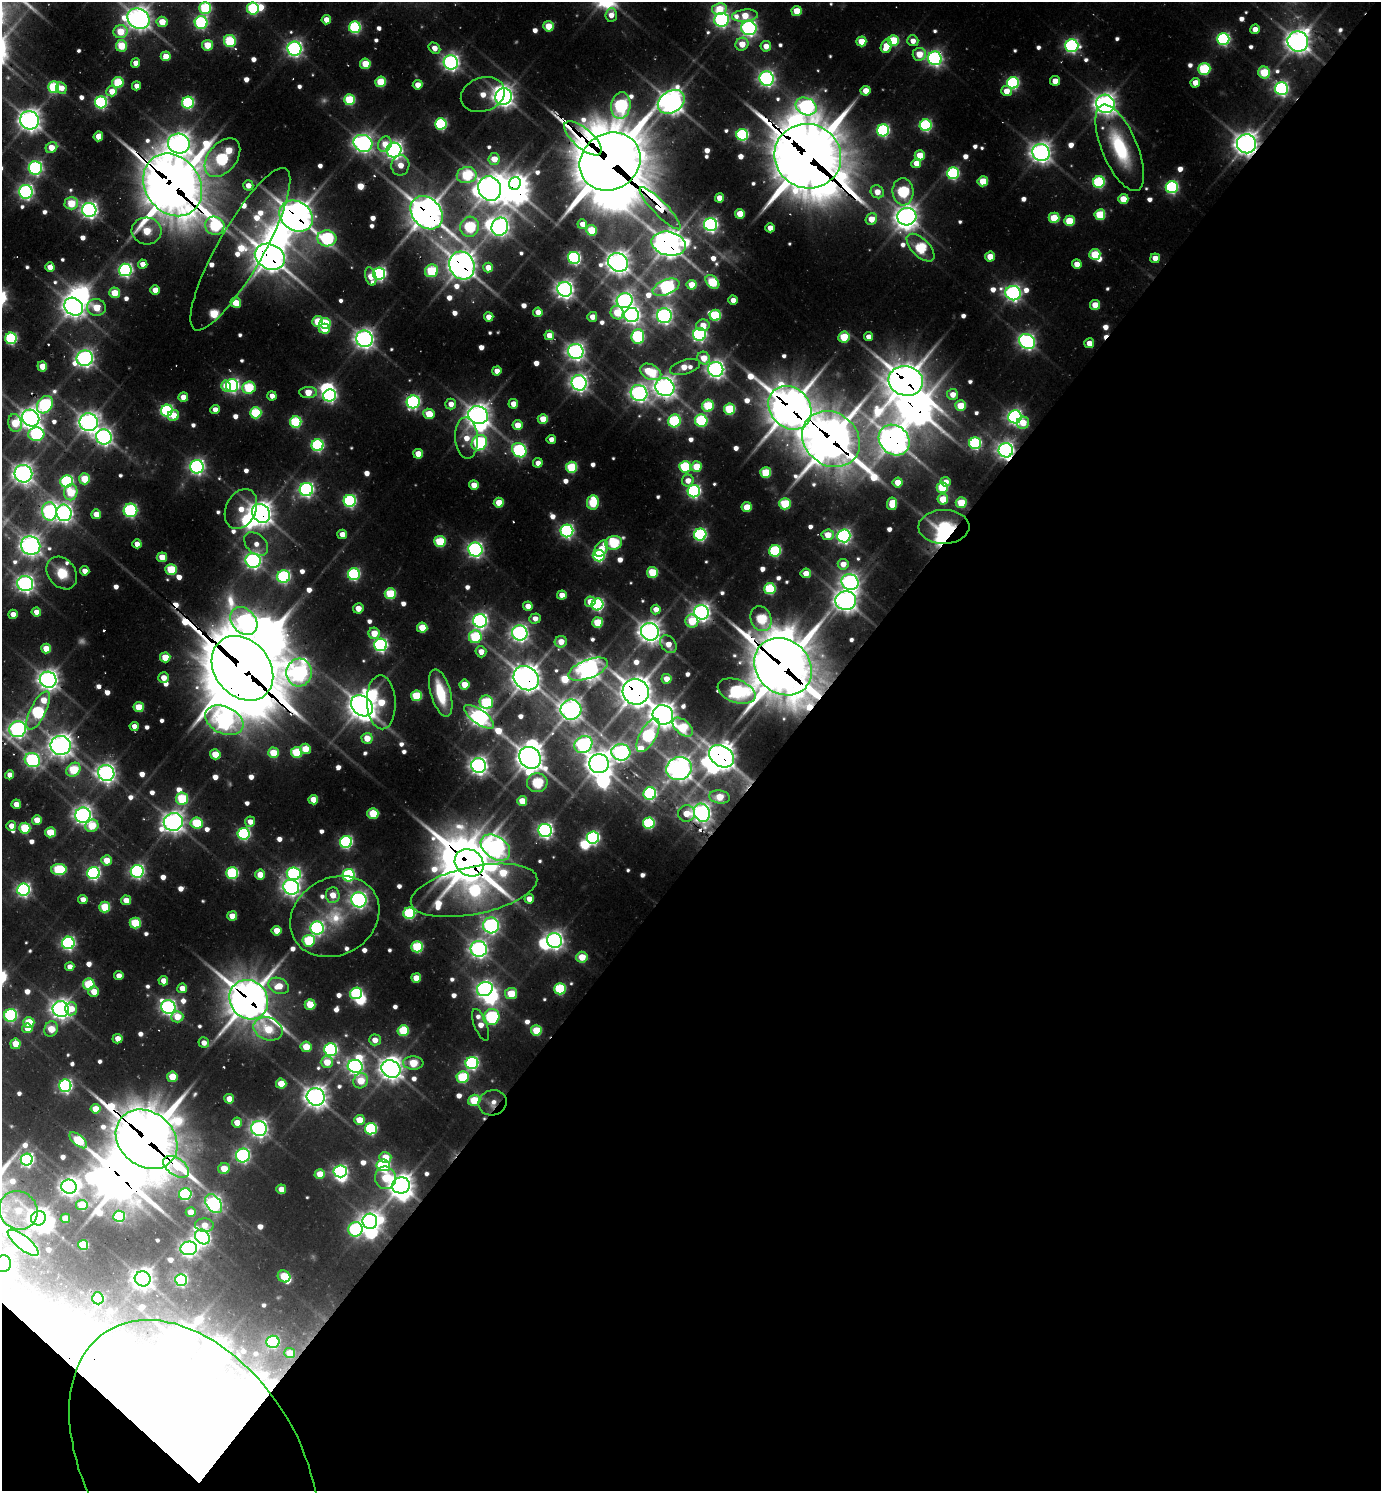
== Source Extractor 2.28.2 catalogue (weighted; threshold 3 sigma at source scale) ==
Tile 15 of 4 x 4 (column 3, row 4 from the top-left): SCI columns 3060-4438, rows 70-1558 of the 6039 x 6026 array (HDU 1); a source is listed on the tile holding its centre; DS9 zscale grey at full resolution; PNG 1383 x 1493 px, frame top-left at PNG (2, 2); each listed source drawn as its Kron ellipse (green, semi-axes under 4 px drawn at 4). Shown black and unused: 44% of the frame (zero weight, under 2 of 3 exposures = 4% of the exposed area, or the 3 px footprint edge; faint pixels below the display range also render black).
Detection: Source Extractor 2.28.2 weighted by HDU 2 'WHT'; one run over the whole footprint, this tile lists its part. Background 0.101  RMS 0.01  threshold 0.046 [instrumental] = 3 sigma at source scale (4.5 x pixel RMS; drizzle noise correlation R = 1.50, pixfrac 1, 0.05/0.05 arcsec/px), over >= 5 px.
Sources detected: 816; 24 too faint to see at this stretch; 60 inside a brighter object's white glare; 7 cosmic-ray / hot-pixel residue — neither listed nor drawn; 9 inside a brighter listed object's ellipse — not listed separately; of the other 716, all 500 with FLUX_AUTO >= 16.2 (the completeness limit of this list) listed and drawn (216 fainter detections not listed), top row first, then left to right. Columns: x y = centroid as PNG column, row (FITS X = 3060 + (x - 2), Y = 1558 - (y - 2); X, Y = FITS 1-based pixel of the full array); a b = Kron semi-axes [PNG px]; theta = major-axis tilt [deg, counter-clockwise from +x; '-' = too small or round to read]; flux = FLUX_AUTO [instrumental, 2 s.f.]
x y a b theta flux
205 8 6 6 - 200
253 8 6 6 - 180
719 9 7 5 11 57
797 11 5 5 - 47
611 15 7 6 - 20
745 16 13 6 5 52
138 19 11 9 -31 1500
326 20 5 4 - 26
721 20 7 7 - 540
162 22 5 5 - 47
201 23 6 6 - 310
548 26 5 5 - 54
355 27 6 6 - 250
749 28 7 7 - 670
1255 29 5 4 - 22
120 32 7 6 - 60
1223 39 6 6 - 350
893 40 5 5 - 100
230 41 6 5 - 180
861 41 5 5 - 47
913 41 5 5 - 18
1298 41 10 10 - 1500
742 44 7 6 - 40
207 45 5 5 - 55
121 46 6 5 - 80
766 46 5 5 - 21
886 46 7 5 65 47
1072 46 6 6 - 440
434 48 6 5 - 20
294 49 7 7 - 670
919 54 7 6 - 45
166 56 5 5 - 35
935 58 7 6 - 620
451 62 7 7 - 720
136 63 5 4 - 17
365 64 5 5 - 61
1204 69 6 6 - 160
1264 72 6 5 - 99
767 79 7 7 - 710
1055 81 5 5 - 27
118 82 6 5 - 110
381 82 5 5 - 89
1013 83 6 6 - 280
1195 83 5 4 - 27
418 85 5 4 - 28
136 86 4 4 - 16
54 87 6 5 - 160
61 88 6 5 - 22
1281 89 6 6 - 470
112 91 5 5 - 31
865 91 5 5 - 27
1006 91 5 5 - 27
483 95 22 17 19 36
504 97 8 8 - 1100
349 100 5 5 - 130
101 102 6 6 - 320
671 102 14 11 33 1600
188 103 6 6 - 270
1105 104 9 9 - 1300
621 105 13 9 82 400
806 106 11 8 -26 630
30 120 9 9 - 1400
441 124 6 5 - 240
926 125 6 6 - 280
883 130 6 6 - 300
742 135 6 6 - 280
98 136 5 4 - 32
583 138 23 9 -41 310
363 143 9 8 - 930
179 144 11 10 - 1400
385 144 8 6 64 26
1247 144 9 9 - 1600
51 147 6 5 - 35
1120 148 46 17 -67 130
394 150 7 7 - 890
1041 152 9 8 - 1200
920 155 5 5 - 46
808 156 34 32 -25 9300
222 158 22 14 51 340
494 159 6 5 - 30
610 162 31 28 34 9800
916 163 5 5 - 24
400 165 10 9 - 29
35 168 7 6 - 430
953 173 6 6 - 270
467 175 10 8 10 140
983 181 5 5 - 59
1099 182 6 6 - 220
515 183 6 5 - 510
173 185 33 27 -55 7800
248 185 5 5 - 21
1172 187 6 6 - 310
490 189 12 11 - 1900
26 192 7 6 - 590
877 192 7 6 - 26
903 192 14 10 -85 220
719 198 4 4 - 28
1123 199 5 5 - 47
71 203 7 6 - 75
660 208 28 7 -46 400
89 210 7 7 - 790
427 213 18 14 -49 2800
740 214 5 5 - 44
1100 215 5 5 - 99
296 216 18 14 -34 2700
907 217 9 8 - 1300
1054 218 5 5 - 76
871 219 6 5 - 34
1069 221 5 5 - 72
582 224 5 5 - 22
711 225 6 6 - 560
215 226 10 9 - 210
470 227 10 9 - 210
500 227 9 8 - 940
770 228 4 4 - 19
591 230 5 5 - 82
147 231 15 13 -4 85
327 238 9 8 - 340
669 244 17 12 -13 2200
920 248 17 8 -45 170
240 249 92 23 60 170
1095 254 5 5 - 94
990 256 5 5 - 35
270 257 16 12 -27 2500
574 258 6 6 - 340
1155 258 5 4 - 25
618 262 10 9 - 1500
143 264 5 4 - 19
1077 264 5 4 - 25
462 265 14 12 -64 2100
50 267 5 4 - 23
488 268 5 5 - 27
125 270 6 6 - 460
431 271 7 6 - 150
379 274 6 6 - 450
371 276 9 5 -75 31
712 282 8 5 -44 130
692 285 5 5 - 38
666 287 14 7 21 570
565 289 7 7 - 930
155 290 4 4 - 24
115 293 5 5 - 50
1013 293 7 7 - 670
733 300 4 4 - 18
625 301 8 7 - 730
236 303 5 5 - 50
1095 305 5 5 - 39
74 307 10 8 -36 1300
96 307 9 8 - 55
538 312 4 4 - 23
617 313 7 6 - 57
632 315 7 7 - 770
715 315 5 5 - 140
664 316 7 7 - 690
489 317 4 4 - 27
592 317 5 5 - 22
318 321 5 5 - 75
325 323 5 5 - 94
703 325 7 6 - 28
324 329 5 5 - 65
700 334 6 6 - 430
549 335 5 4 - 31
638 336 7 6 - 270
844 337 5 5 - 78
868 337 4 4 - 16
11 338 6 6 - 240
364 339 8 8 - 1100
1027 341 8 7 - 660
1089 343 5 5 - 23
576 352 8 7 - 890
85 358 8 7 - 880
704 358 6 6 - 38
42 366 5 5 - 41
685 367 15 7 17 37
716 369 7 7 - 900
497 371 4 4 - 21
651 372 11 7 -26 110
906 381 17 14 -12 3500
579 383 8 7 - 900
226 386 5 5 - 30
232 386 6 6 - 430
665 387 10 9 - 1300
249 388 7 6 - 140
308 392 9 5 -1 46
639 393 8 8 - 850
952 394 5 5 - 21
330 395 6 6 - 390
272 396 4 4 - 17
183 397 5 4 - 28
413 402 6 6 - 450
451 404 5 5 - 18
513 404 5 4 - 24
45 405 9 7 53 320
708 406 6 6 - 120
961 406 5 5 - 57
790 408 23 19 -47 4100
730 409 5 5 - 130
215 410 4 4 - 19
167 411 6 5 - 310
256 413 6 5 - 140
429 414 5 5 - 58
173 415 6 5 - 34
478 415 10 8 -22 1500
1015 417 6 6 - 650
31 418 9 8 - 1300
543 419 5 5 - 43
674 421 6 6 - 200
701 421 6 6 - 210
89 422 9 9 - 1200
296 422 6 5 - 180
15 423 9 6 -77 72
1023 423 6 6 - 35
518 425 5 5 - 38
36 434 8 6 3 300
104 437 8 7 - 830
466 438 20 11 -86 37
551 439 4 4 - 16
831 439 30 26 -40 5000
894 440 16 14 -45 2000
479 443 8 7 - 340
975 443 6 6 - 250
318 445 6 6 - 290
519 450 8 6 -44 350
1006 450 7 7 - 870
418 454 5 5 - 34
538 463 5 4 - 19
197 467 7 6 - 630
571 467 5 5 - 130
685 467 6 5 - 160
696 467 5 5 - 60
766 472 5 5 - 91
23 474 9 8 - 1200
84 479 5 5 - 70
67 481 6 6 - 290
688 481 6 6 - 22
898 482 5 5 - 34
946 482 5 4 - 18
474 485 5 4 - 29
942 488 5 5 - 97
306 489 7 6 - 550
694 491 6 6 - 380
71 492 8 6 79 86
943 499 5 5 - 50
350 501 6 6 - 310
593 502 7 6 - 100
499 503 5 5 - 47
961 503 5 5 - 59
785 504 6 6 - 100
892 504 6 5 - 58
747 507 5 5 - 46
241 509 21 15 64 41
130 510 7 6 - 270
50 511 9 7 -83 620
64 513 8 7 - 900
261 513 10 8 -48 1600
96 514 5 5 - 31
944 527 25 17 0 420
567 531 6 6 - 440
342 534 5 4 - 22
700 535 6 6 - 330
828 535 6 5 - 34
844 536 6 6 - 550
440 541 5 5 - 120
614 543 8 6 10 160
137 544 4 4 - 19
256 544 14 9 -45 20
31 546 10 9 - 1200
475 549 7 7 - 650
601 549 9 6 58 32
775 551 6 5 - 220
599 556 6 6 - 270
162 557 5 5 - 39
253 560 8 7 - 720
843 564 5 5 - 23
171 569 5 5 - 100
85 571 5 4 - 18
652 572 5 5 - 87
62 573 18 13 -51 46
806 573 5 5 - 28
354 574 6 6 - 270
284 576 6 6 - 340
850 582 8 8 - 860
25 584 8 7 - 830
770 589 5 5 - 160
390 594 5 5 - 110
562 595 4 4 - 23
846 601 10 9 - 1300
590 602 5 5 - 28
597 604 6 5 - 300
528 606 5 4 - 25
358 608 5 5 - 22
656 609 5 5 - 23
36 612 5 4 - 20
701 612 7 7 - 930
13 614 4 4 - 24
535 618 6 5 - 16
761 619 13 10 -69 130
244 621 15 12 -48 500
480 621 7 6 - 660
692 621 6 6 - 72
598 622 5 5 - 77
422 628 5 5 - 59
650 632 9 8 - 1400
374 633 6 5 - 41
520 633 8 7 - 850
475 637 6 6 - 160
561 642 6 5 - 22
668 644 10 7 -51 19
381 645 6 6 - 450
46 649 5 5 - 43
481 652 5 5 - 20
165 657 5 5 - 46
783 667 31 26 -44 7000
242 668 35 27 -51 12000
588 669 21 9 21 1500
299 673 14 13 - 680
164 678 5 5 - 20
526 678 13 11 -38 2000
666 679 5 5 - 23
48 680 8 8 - 1200
464 685 5 5 - 38
736 691 20 11 -21 330
636 692 13 13 - 2600
441 693 24 10 -74 75
416 696 5 5 - 100
381 702 27 14 -87 75
486 702 7 6 - 170
362 706 12 9 -42 1800
139 707 5 5 - 57
38 710 21 7 63 220
571 710 10 10 - 1300
663 715 10 9 - 1700
479 717 17 7 -36 1000
224 720 20 13 -25 950
134 726 4 4 - 17
683 727 12 7 -41 96
18 729 8 8 - 850
648 735 19 8 61 340
367 738 5 5 - 34
583 744 9 8 - 520
61 745 10 9 - 1400
305 749 5 5 - 43
296 752 5 5 - 110
621 752 9 8 - 730
273 753 5 5 - 60
215 754 5 5 - 43
722 756 13 10 -34 1900
530 758 11 10 - 1900
32 760 8 7 - 410
599 764 10 9 - 1700
479 766 7 7 - 980
679 768 13 11 16 1600
73 770 8 6 42 110
106 773 8 7 - 1000
10 775 4 4 - 18
537 783 10 9 - 170
650 793 6 6 - 280
720 797 10 6 -7 50
182 799 6 6 - 130
313 800 5 5 - 34
522 801 5 5 - 38
16 804 4 4 - 21
373 813 5 5 - 83
687 813 8 8 - 28
702 813 9 7 -68 1000
83 815 7 7 - 920
37 820 5 4 - 33
173 822 9 9 - 1300
250 822 5 5 - 17
197 823 6 5 - 120
649 823 6 5 - 210
11 826 5 5 - 19
92 826 7 6 - 57
25 828 5 5 - 130
545 830 6 6 - 660
50 832 5 5 - 54
244 834 6 6 - 310
593 838 6 6 - 410
346 842 6 6 - 320
495 847 16 11 -35 1100
106 860 5 5 - 37
469 863 15 13 -34 4000
59 869 7 5 0 160
137 871 6 6 - 500
93 873 6 6 - 410
232 873 6 6 - 230
294 874 7 6 - 390
260 875 5 5 - 32
349 875 6 6 - 270
291 887 8 7 - 900
23 890 6 6 - 480
474 890 64 24 11 370
333 895 8 7 - 26
83 899 4 4 - 16
529 899 5 4 - 21
126 900 5 4 - 29
359 900 8 7 - 740
105 907 5 5 - 87
409 913 6 5 - 210
232 916 5 5 - 35
335 917 46 38 30 100
135 923 5 5 - 110
491 925 8 8 - 680
317 928 6 6 - 440
277 931 5 5 - 35
555 940 8 7 - 940
309 941 6 6 - 140
68 943 6 6 - 410
417 947 6 5 - 150
479 949 8 8 - 900
582 957 5 5 - 48
70 967 4 4 - 18
119 976 4 4 - 20
416 978 5 5 - 35
163 981 5 5 - 21
89 984 6 5 - 100
279 986 10 7 -25 38
182 988 5 4 - 23
485 989 8 7 - 680
560 989 6 5 - 170
94 992 5 5 - 31
356 993 6 5 - 230
511 994 6 5 - 54
249 1000 20 18 -50 4000
310 1004 5 5 - 58
168 1007 7 7 - 650
61 1009 8 8 - 1100
71 1009 7 6 - 24
11 1015 6 6 - 320
177 1017 6 5 - 37
491 1017 8 7 - 300
29 1022 6 5 - 65
481 1025 17 6 -69 24
27 1028 5 5 - 24
51 1029 8 6 62 53
268 1029 15 11 -23 68
536 1030 5 5 - 75
403 1031 5 5 - 100
118 1039 5 5 - 25
375 1040 6 5 - 20
204 1043 5 5 - 16
15 1044 5 5 - 42
306 1047 5 5 - 46
331 1049 6 6 - 370
327 1062 6 6 - 39
413 1063 10 6 -3 81
472 1063 6 6 - 390
355 1066 7 6 - 660
391 1069 10 8 -30 1400
172 1077 5 5 - 47
463 1077 6 6 - 140
361 1081 8 7 - 52
281 1084 5 5 - 48
65 1086 6 6 - 410
316 1097 9 8 - 1500
229 1099 5 5 - 26
474 1100 6 5 - 81
493 1103 14 12 19 20
95 1109 5 5 - 32
359 1120 5 5 - 39
237 1122 5 5 - 29
259 1128 8 7 - 910
371 1129 6 6 - 240
147 1139 33 27 -40 7300
78 1140 11 5 -40 130
243 1155 7 7 - 470
385 1157 6 5 - 36
27 1160 6 6 - 430
383 1165 7 6 - 250
176 1167 14 8 -35 330
224 1169 6 5 - 40
340 1171 6 6 - 480
320 1174 5 5 - 40
385 1178 11 10 - 61
401 1185 9 8 - 1600
69 1187 7 7 - 970
281 1189 5 5 - 24
185 1194 6 6 - 250
214 1204 10 7 -53 740
82 1205 6 5 - 58
18 1210 20 18 -46 47
191 1212 5 5 - 31
119 1216 6 5 - 140
38 1218 7 7 - 1100
65 1218 5 4 - 35
370 1221 7 7 - 1000
204 1225 9 6 -5 22
355 1229 7 7 - 310
202 1237 8 6 -42 640
23 1243 19 6 -39 450
83 1245 5 5 - 81
189 1248 8 7 - 740
3 1264 8 7 - 950
284 1276 6 5 - 68
143 1279 8 7 - 1200
181 1280 6 6 - 320
98 1298 6 6 - 97
273 1342 6 6 - 240
290 1353 5 5 - 34
194 1467 161 105 -57 2600
Overlapping masked pixels (flux is a lower limit): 38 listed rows (the first 20) at x y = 1072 46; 1105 104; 583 138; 1247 144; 808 156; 610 162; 173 185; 660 208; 427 213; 296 216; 669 244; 240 249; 270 257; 618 262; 462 265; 906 381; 665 387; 45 405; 790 408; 831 439
Isophote crosses this tile's border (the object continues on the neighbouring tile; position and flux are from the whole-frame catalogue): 5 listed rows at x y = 253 8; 138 19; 18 729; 11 1015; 3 1264